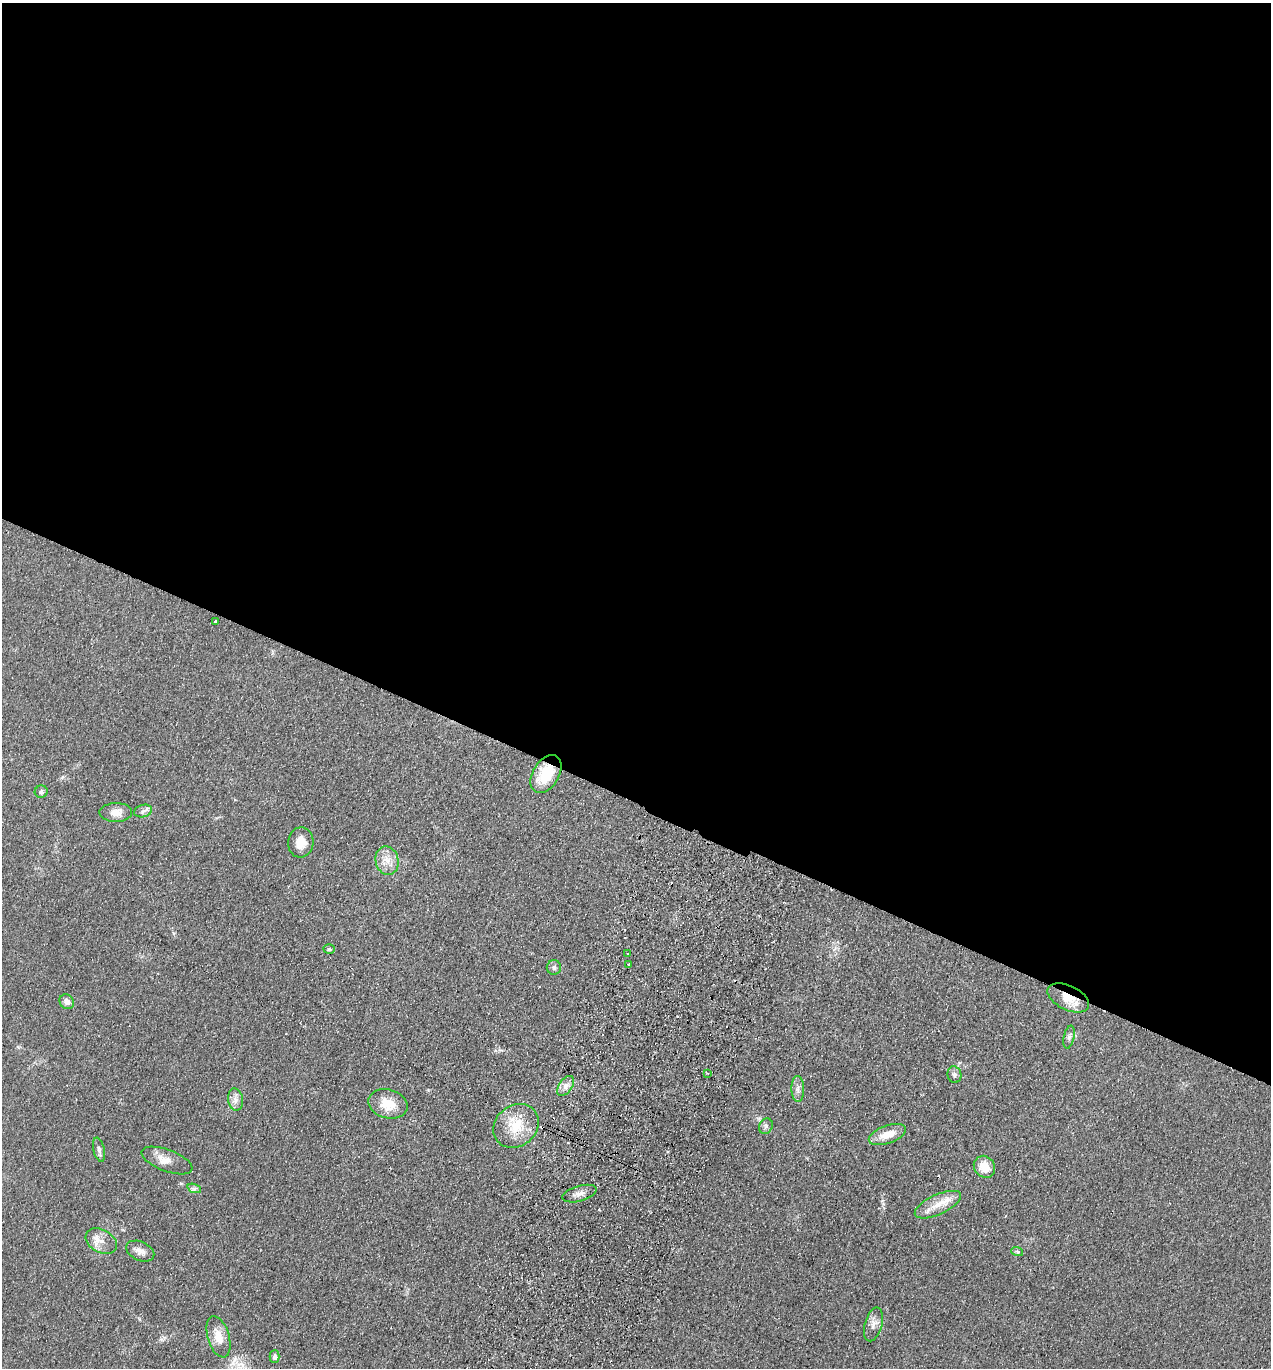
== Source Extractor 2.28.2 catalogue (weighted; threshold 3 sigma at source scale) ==
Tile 3 of 4 x 4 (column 3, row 1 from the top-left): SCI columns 2730-3998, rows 4123-5488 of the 5589 x 5512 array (HDU 1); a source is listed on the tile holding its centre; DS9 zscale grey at full resolution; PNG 1273 x 1370 px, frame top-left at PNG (2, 3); each listed source drawn as its Kron ellipse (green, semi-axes under 4 px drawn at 4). Shown black and unused: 59% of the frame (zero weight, under 2 of 3 exposures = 3% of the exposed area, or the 3 px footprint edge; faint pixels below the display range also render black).
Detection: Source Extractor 2.28.2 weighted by HDU 2 'WHT'; one run over the whole footprint, this tile lists its part. Background 0.0752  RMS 0.0094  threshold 0.0425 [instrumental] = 3 sigma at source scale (4.5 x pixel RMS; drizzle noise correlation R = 1.50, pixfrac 1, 0.05/0.05 arcsec/px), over >= 5 px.
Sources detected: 39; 4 cosmic-ray / hot-pixel residue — neither listed nor drawn; the other 35 listed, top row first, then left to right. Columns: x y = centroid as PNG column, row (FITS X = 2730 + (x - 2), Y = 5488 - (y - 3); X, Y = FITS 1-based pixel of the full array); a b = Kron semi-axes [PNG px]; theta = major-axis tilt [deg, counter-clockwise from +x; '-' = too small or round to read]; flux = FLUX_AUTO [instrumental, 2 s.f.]
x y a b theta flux
215 622 3 3 - 2.6
546 774 21 13 59 32
41 792 6 6 - 2.2
143 811 9 6 16 3.2
116 812 16 9 0 8
301 842 15 13 86 12
387 861 14 11 -77 10
329 949 6 4 2 1.4
628 954 3 3 - 1.9
629 964 3 3 - 1.3
554 967 7 7 - 3.1
1068 998 22 12 -26 16
67 1002 8 6 -46 4.8
1069 1037 12 5 78 2.7
707 1073 3 3 - 0.92
954 1075 8 7 - 3
566 1086 11 6 54 5.3
798 1089 13 6 -88 4.4
235 1099 11 7 -79 5.1
388 1104 20 14 -15 18
516 1126 24 20 40 27
766 1126 8 6 64 2.5
887 1135 19 9 19 13
99 1150 12 5 -77 3.1
167 1160 27 10 -21 10
984 1167 11 10 - 14
194 1188 7 4 -18 2
579 1194 17 7 16 5.6
938 1205 25 10 25 15
101 1241 17 11 -29 11
140 1251 15 9 -24 5.9
1017 1251 6 3 -20 1.2
873 1324 17 8 75 6.4
218 1337 21 10 -73 12
275 1356 6 5 - 2.8
Overlapping masked pixels (flux is a lower limit): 2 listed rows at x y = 546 774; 1068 998